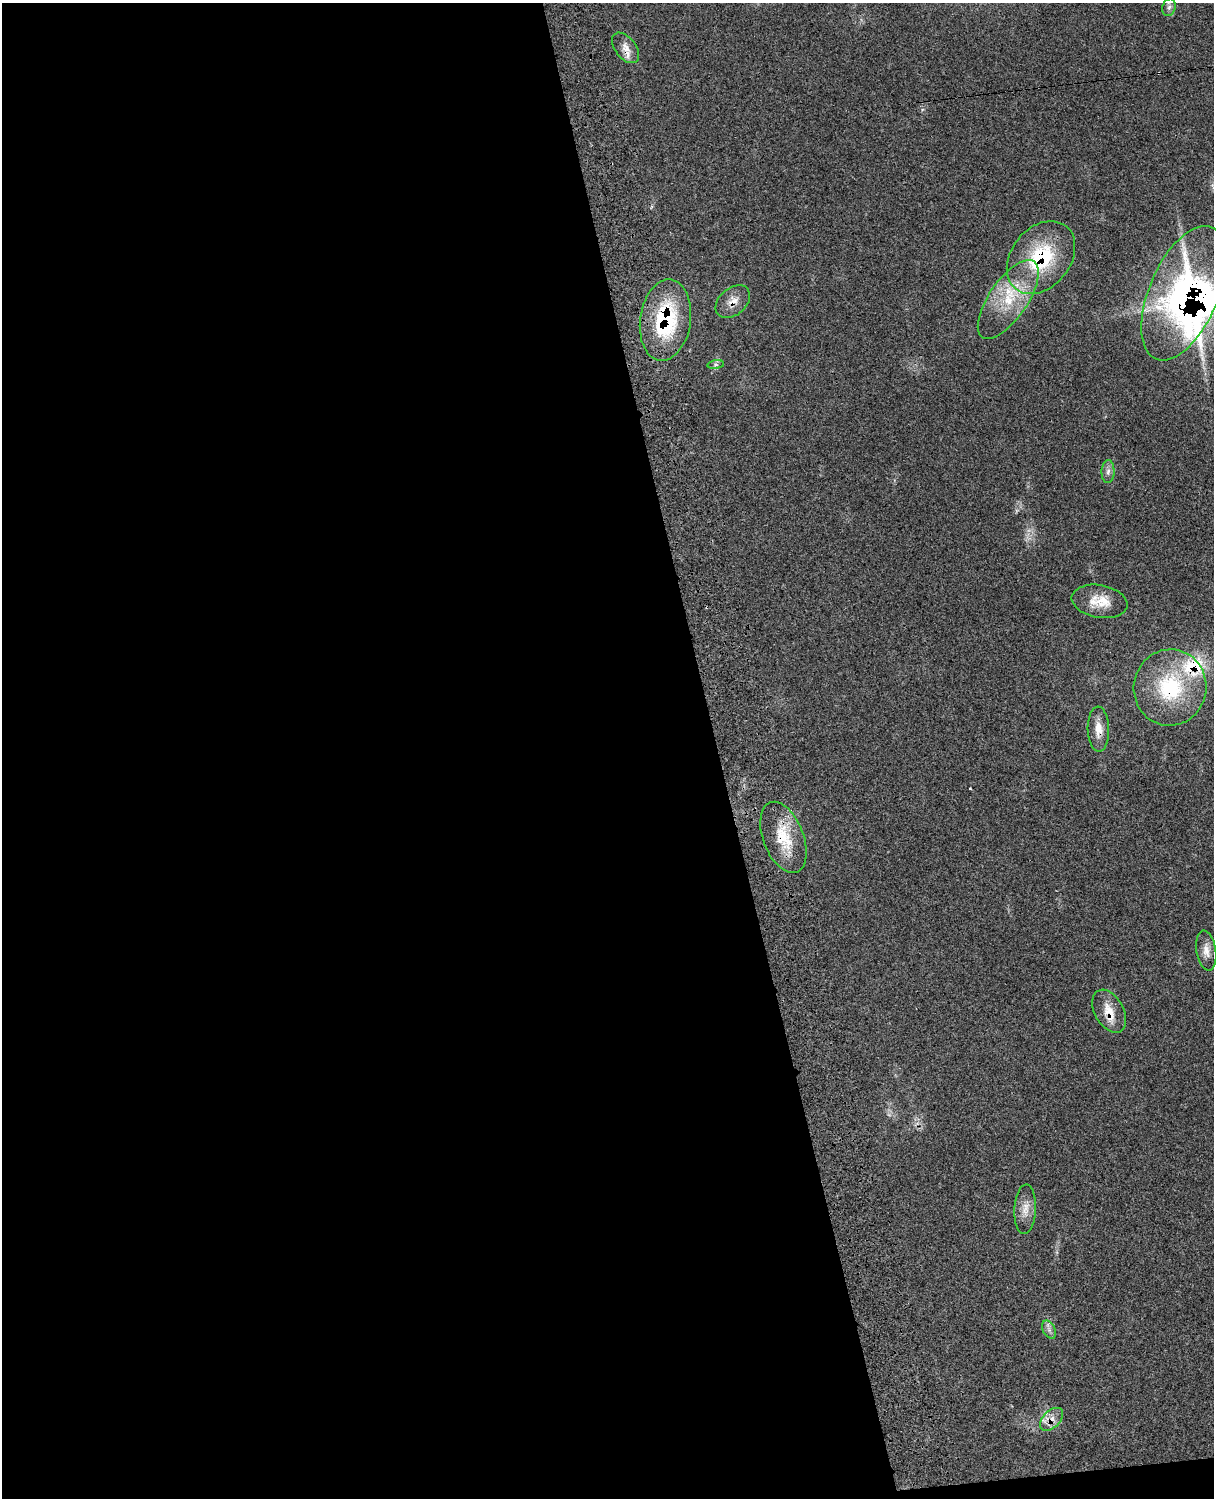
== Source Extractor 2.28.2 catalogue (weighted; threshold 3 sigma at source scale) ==
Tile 9 of 4 x 3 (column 1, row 3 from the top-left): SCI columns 122-1333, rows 276-1771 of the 5090 x 4928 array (HDU 1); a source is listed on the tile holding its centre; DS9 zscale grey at full resolution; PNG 1216 x 1500 px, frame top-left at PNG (2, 3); each listed source drawn as its Kron ellipse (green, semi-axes under 4 px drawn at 4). Shown black and unused: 60% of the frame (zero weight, under 3 of 4 exposures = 6% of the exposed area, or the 3 px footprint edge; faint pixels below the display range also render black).
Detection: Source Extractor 2.28.2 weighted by HDU 2 'WHT'; one run over the whole footprint, this tile lists its part. Background 0.0815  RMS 0.0058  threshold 0.0263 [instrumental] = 3 sigma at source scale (4.5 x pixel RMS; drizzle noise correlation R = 1.50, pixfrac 1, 0.05/0.05 arcsec/px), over >= 5 px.
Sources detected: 22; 1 too faint to see at this stretch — neither listed nor drawn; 3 inside a brighter listed object's ellipse — not listed separately; the other 18 listed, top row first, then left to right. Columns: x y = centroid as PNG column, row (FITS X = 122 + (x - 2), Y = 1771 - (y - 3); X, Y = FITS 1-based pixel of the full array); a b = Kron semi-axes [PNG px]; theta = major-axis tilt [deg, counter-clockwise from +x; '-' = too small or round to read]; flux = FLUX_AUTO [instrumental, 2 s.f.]
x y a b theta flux
1169 7 9 6 73 2
626 48 17 10 -52 5.6
1041 258 40 29 51 46
1184 293 71 34 67 220
1008 300 46 19 56 29
733 302 20 13 41 6.7
665 320 41 25 82 53
716 365 8 4 8 1.2
1108 472 11 6 88 2.5
1100 601 28 16 -11 13
1170 688 38 36 81 48
1098 729 22 10 -88 7.4
783 837 37 20 -69 21
1206 951 20 10 -81 5.4
1109 1011 23 14 -61 11
1025 1209 25 11 87 6.9
1049 1330 10 6 -64 2.3
1052 1419 14 8 44 5.1
Overlapping masked pixels (flux is a lower limit): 10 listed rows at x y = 626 48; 1041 258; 1184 293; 733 302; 665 320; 1170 688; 1098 729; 783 837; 1109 1011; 1052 1419